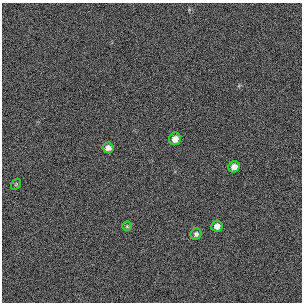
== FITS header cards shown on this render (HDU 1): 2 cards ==
NAXIS1  =                  300 / length of original image axis
NAXIS2  =                  300 / length of original image axis

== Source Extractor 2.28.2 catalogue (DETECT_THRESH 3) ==
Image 300 x 300 px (HDU 1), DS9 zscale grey, 1 PNG px = 1 image px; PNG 304 x 304 px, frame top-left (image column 1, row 300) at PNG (2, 3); each listed source drawn as its Kron ellipse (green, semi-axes under 4 px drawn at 4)
Background 384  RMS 67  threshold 200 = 3 sigma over >= 5 px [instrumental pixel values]
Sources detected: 7; all 7 listed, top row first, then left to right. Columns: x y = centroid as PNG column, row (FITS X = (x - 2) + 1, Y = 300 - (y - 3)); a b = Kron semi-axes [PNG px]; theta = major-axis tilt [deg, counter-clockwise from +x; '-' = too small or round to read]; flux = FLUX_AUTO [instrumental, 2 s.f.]
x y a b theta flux
175 139 6 6 - 34000
108 148 5 5 - 24000
234 167 6 5 - 27000
16 184 6 4 56 5100
127 226 5 5 - 5300
217 226 5 5 - 24000
196 234 6 5 - 12000